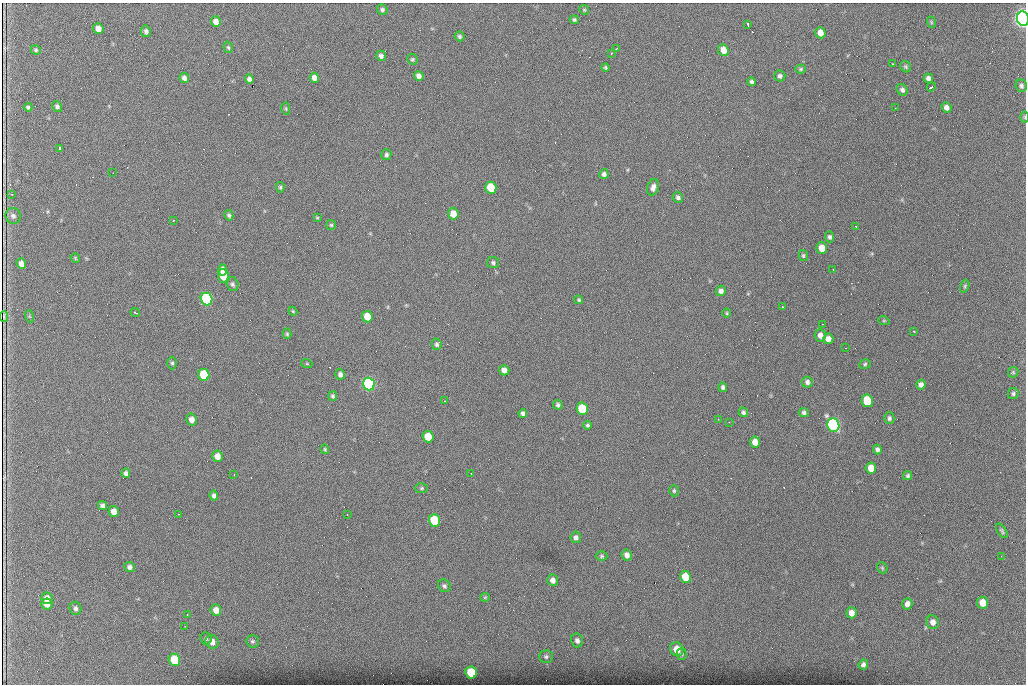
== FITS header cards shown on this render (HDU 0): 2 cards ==
NAXIS1  =                 1024 /fastest changing axis
NAXIS2  =                  682 /next to fastest changing axis

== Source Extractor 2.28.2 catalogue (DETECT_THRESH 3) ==
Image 1024 x 682 px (HDU 0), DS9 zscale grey, 1 PNG px = 1 image px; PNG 1028 x 686 px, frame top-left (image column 1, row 682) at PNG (2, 3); each listed source drawn as its Kron ellipse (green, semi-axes under 4 px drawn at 4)
Background 1270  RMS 25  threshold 75.2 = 3 sigma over >= 5 px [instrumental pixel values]
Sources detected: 160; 2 with non-positive FLUX_AUTO (blend fragments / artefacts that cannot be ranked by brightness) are neither listed nor drawn; the other 158 listed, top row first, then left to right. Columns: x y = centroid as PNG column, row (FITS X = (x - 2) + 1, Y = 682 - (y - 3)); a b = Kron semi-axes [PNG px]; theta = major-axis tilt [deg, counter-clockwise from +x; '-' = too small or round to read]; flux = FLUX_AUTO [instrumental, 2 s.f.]
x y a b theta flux
382 10 5 5 - 4.1e+03
584 10 5 4 - 2.1e+03
1023 19 7 6 - 1.4e+06
574 20 5 4 - 3.0e+03
216 22 5 4 - 1.0e+04
931 22 6 3 -72 1.9e+03
748 25 3 2 - 2.2e+03
98 29 5 5 - 1.3e+04
146 31 6 5 - 4.5e+03
820 33 5 5 - 1.2e+04
460 36 5 5 - 3.0e+03
228 47 6 4 -72 2.4e+03
616 49 2 2 - 1.0e+03
36 50 5 4 - 2.5e+03
723 50 6 5 - 1.6e+04
611 53 3 3 - 1.2e+03
381 56 5 5 - 5.1e+03
412 59 5 5 - 2.5e+03
893 64 3 2 - 1.2e+03
906 67 6 5 - 2.6e+03
605 68 4 3 - 2.1e+03
801 69 5 4 - 2.4e+03
419 76 5 4 - 7.3e+03
780 76 5 5 - 4.2e+03
184 78 5 4 - 5.7e+03
314 78 5 4 - 9.2e+03
928 78 5 4 - 5.6e+03
249 79 4 4 - 5.6e+03
752 82 4 3 - 3.7e+03
1021 86 6 5 - 4.2e+03
931 87 5 3 - 6.0e+03
902 90 6 5 - 4.6e+03
57 106 6 5 - 4.2e+03
28 107 4 3 - 3.1e+03
946 107 6 4 -67 7.6e+03
895 108 2 2 - 9.7e+02
286 109 6 4 -79 2.1e+03
1024 117 6 4 -89 1.8e+03
60 148 4 3 - 9.5e+03
386 155 5 5 - 3.7e+03
113 173 2 2 - 1.0e+03
604 174 5 4 - 5.0e+03
280 187 5 4 - 2.3e+03
653 187 8 5 73 7.7e+03
491 188 6 5 - 6.8e+04
12 194 3 3 - 1.7e+03
678 197 5 5 - 4.0e+03
453 214 6 5 - 2.1e+04
229 215 5 4 - 3.3e+03
13 216 8 7 - 5.4e+03
317 218 4 4 - 1.6e+03
173 220 3 3 - 2.5e+03
331 225 5 5 - 2.4e+03
856 226 3 2 - 1.0e+03
829 237 5 4 - 3.7e+03
822 248 6 5 - 1.8e+04
803 255 5 4 - 2.3e+03
75 258 5 4 - 1.8e+03
493 263 6 5 - 3.5e+03
21 264 5 4 - 8.5e+03
833 269 3 2 - 2.3e+03
223 270 6 4 89 1.2e+04
223 276 7 5 -74 4.5e+04
233 284 7 5 -73 4.0e+03
965 286 7 4 73 2.5e+03
721 291 5 5 - 6.5e+03
206 299 6 6 - 2.5e+05
579 300 4 4 - 2.5e+03
782 307 3 2 - 2.0e+03
293 311 4 4 - 1.7e+03
135 312 5 3 - 4.1e+03
727 313 4 4 - 1.8e+03
4 316 5 2 - 2.3e+03
29 316 6 4 -71 1.8e+03
367 317 6 5 - 3.2e+04
884 321 6 3 -18 1.8e+03
822 324 2 2 - 9.9e+02
914 331 3 2 - 3.0e+03
287 334 5 4 - 2.1e+03
820 335 6 5 - 8.3e+03
828 339 5 5 - 1.0e+04
437 344 6 5 - 3.6e+03
846 348 2 2 - 1.2e+03
172 363 6 4 -90 2.9e+03
307 364 5 3 - 1.6e+03
865 364 5 5 - 2.5e+03
504 370 5 5 - 1.1e+04
1013 372 5 5 - 2.2e+03
340 374 5 5 - 6.2e+03
204 375 6 5 - 7.8e+04
807 382 5 5 - 5.1e+03
369 384 6 6 - 4.2e+05
921 385 5 4 - 6.7e+03
723 387 5 4 - 3.9e+03
1013 394 5 5 - 3.1e+03
333 396 5 4 - 2.9e+03
445 401 3 2 - 1.8e+03
867 401 6 5 - 6.2e+04
558 405 5 4 - 3.8e+03
582 409 6 5 - 8.5e+04
743 412 5 4 - 3.7e+03
804 412 5 4 - 4.0e+03
523 413 4 4 - 5.2e+03
889 418 6 5 - 3.9e+03
718 419 2 2 - 1.1e+03
192 420 6 5 - 1.0e+04
729 422 2 2 - 9.6e+02
587 425 4 4 - 2.7e+03
833 425 7 6 - 4.9e+05
428 437 6 5 - 3.6e+04
755 442 5 5 - 1.5e+04
325 449 5 3 - 2.0e+03
877 450 5 4 - 4.8e+03
217 456 5 5 - 1.3e+04
871 468 5 5 - 1.9e+04
126 473 5 4 - 4.8e+03
471 473 2 2 - 8.5e+02
234 475 2 2 - 1.2e+03
908 476 5 4 - 2.9e+03
422 488 6 5 - 2.9e+03
674 491 5 4 - 2.6e+03
214 496 5 4 - 4.8e+03
102 506 5 4 - 4.8e+03
114 511 5 5 - 1.6e+04
178 514 3 2 - 1.9e+03
347 514 2 2 - 1.3e+03
435 520 6 5 - 9.2e+04
1002 531 8 4 -56 2.9e+03
576 537 6 5 - 5.4e+03
627 555 5 5 - 8.3e+03
602 556 6 4 0 2.6e+03
1001 556 3 2 - 1.4e+03
129 567 5 5 - 5.2e+03
882 568 6 5 - 2.2e+03
685 577 6 5 - 4.8e+04
553 580 6 5 - 9.0e+03
444 586 7 6 - 4.0e+03
485 597 5 4 - 1.8e+03
47 598 6 5 - 1.4e+04
983 603 6 5 - 2.3e+04
47 604 6 5 - 1.1e+04
907 604 6 5 - 8.3e+03
75 608 6 5 - 5.1e+03
216 610 6 5 - 1.4e+04
851 613 5 5 - 1.2e+04
187 615 3 2 - 1.6e+03
933 622 7 6 - 1.0e+04
185 626 2 2 - 1.0e+03
206 638 6 5 - 3.2e+03
577 640 7 6 - 6.0e+03
252 641 6 6 - 3.7e+03
212 642 7 6 - 1.2e+04
677 649 7 6 - 2.5e+04
682 654 6 5 - 3.2e+03
546 657 7 6 - 3.5e+03
174 660 6 5 - 6.5e+04
863 665 5 4 - 5.0e+03
471 672 6 5 - 7.1e+04
At the frame edge (FLAGS 8, measured only in part): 2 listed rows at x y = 1023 19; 1024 117
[2 non-positive-flux detections neither listed nor drawn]

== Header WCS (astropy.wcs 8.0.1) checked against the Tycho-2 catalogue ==
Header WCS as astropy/WCSLIB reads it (CRVAL/CRPIX/CD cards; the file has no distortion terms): RA---TAN/DEC--TAN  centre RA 07:06:07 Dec +31:10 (106.53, +31.16 deg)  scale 1.44 arcsec/px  FOV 24.5' x 16.3'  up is -93 deg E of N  parity flipped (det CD > 0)
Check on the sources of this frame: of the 60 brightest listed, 8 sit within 2.2 arcsec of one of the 14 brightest Tycho-2 stars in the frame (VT <= 12.35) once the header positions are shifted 0.45 arcsec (0.38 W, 0.24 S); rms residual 0.74 arcsec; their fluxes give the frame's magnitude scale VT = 23.98 - 2.5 log10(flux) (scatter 0.24 mag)
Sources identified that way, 8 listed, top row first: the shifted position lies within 2.2 arcsec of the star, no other Tycho-2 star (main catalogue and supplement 1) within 4.4 arcsec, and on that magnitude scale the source's flux lands within +1.5 / -3 mag of the star's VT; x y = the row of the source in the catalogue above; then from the Tycho-2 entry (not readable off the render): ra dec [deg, ICRS J2000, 3 dp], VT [Tycho-2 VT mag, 2 dp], TYC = Tycho-2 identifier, HIP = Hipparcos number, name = IAU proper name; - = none
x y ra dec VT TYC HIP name
491 188 106.458 +31.151 12.35 2438-728-1 - -
204 375 106.551 +31.041 11.84 2438-663-1 - -
369 384 106.552 +31.106 9.20 2438-180-1 - -
867 401 106.550 +31.305 11.61 2438-184-1 - -
582 409 106.559 +31.192 11.79 2438-1039-1 - -
833 425 106.562 +31.292 10.01 2438-106-1 - -
435 520 106.614 +31.135 11.36 2438-550-1 - -
471 672 106.684 +31.152 11.76 2438-931-1 - -